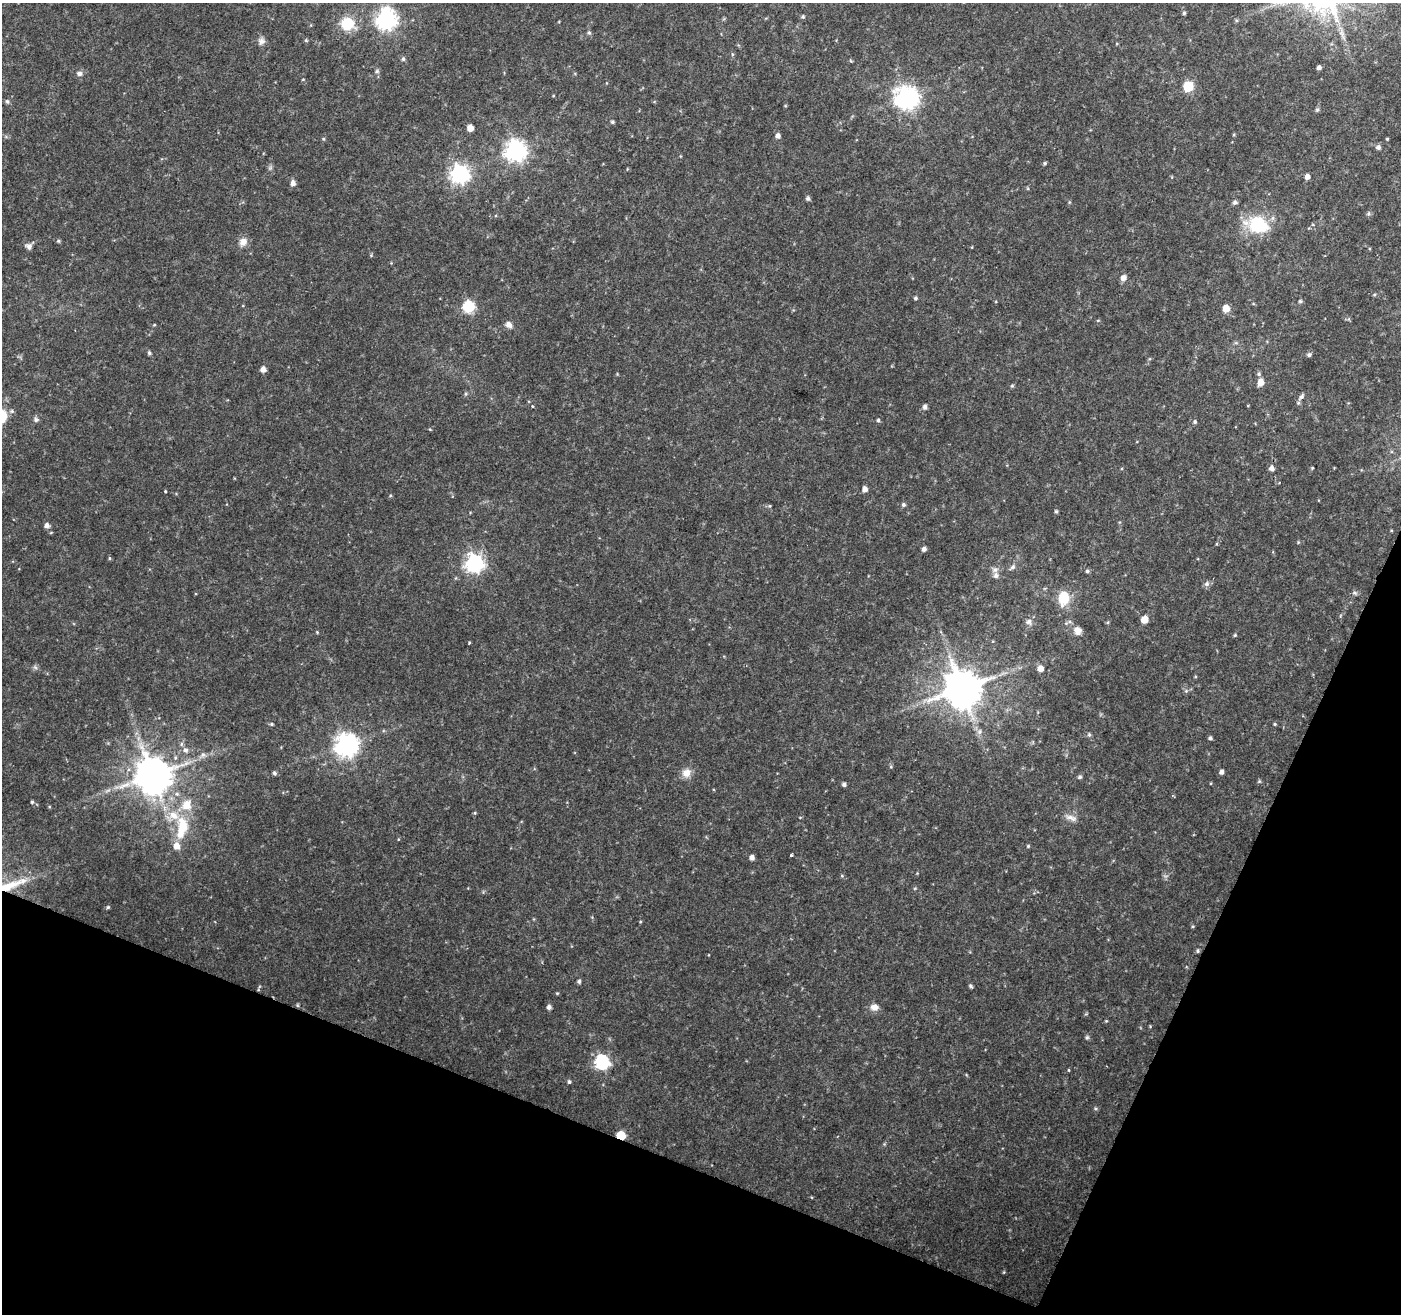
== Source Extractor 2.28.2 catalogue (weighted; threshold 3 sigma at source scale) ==
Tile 15 of 4 x 4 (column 3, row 4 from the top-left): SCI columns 2800-4198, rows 208-1519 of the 5604 x 5729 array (HDU 1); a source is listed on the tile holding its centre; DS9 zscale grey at full resolution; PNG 1403 x 1316 px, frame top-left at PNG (2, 3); no overlay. Shown black and unused: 20% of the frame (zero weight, under 2 of 3 exposures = <1% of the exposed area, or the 3 px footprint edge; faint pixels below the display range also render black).
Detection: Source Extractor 2.28.2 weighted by HDU 2 'WHT'; one run over the whole footprint, this tile lists its part. Background 0.04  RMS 0.0064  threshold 0.0289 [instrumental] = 3 sigma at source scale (4.5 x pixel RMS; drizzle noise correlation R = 1.50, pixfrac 1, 0.0396/0.0396 arcsec/px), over >= 5 px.
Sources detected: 124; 5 inside a brighter listed object's ellipse — not listed separately; the other 119 listed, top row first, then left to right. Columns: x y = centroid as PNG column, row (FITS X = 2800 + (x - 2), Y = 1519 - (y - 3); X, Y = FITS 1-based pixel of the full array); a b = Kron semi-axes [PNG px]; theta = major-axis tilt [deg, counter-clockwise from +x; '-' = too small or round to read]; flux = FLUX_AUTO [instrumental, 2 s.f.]
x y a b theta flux
1184 13 4 4 - 0.93
803 17 5 5 - 0.97
386 20 8 7 - 310
347 24 13 12 - 20
589 33 6 5 - 1.2
306 40 5 4 - 0.74
261 41 10 9 - 2.8
403 59 6 4 75 1.2
851 61 5 4 - 0.64
1319 67 4 4 - 2
377 71 5 5 - 1
79 73 7 6 - 2.2
1188 87 6 6 - 41
553 96 4 3 - 0.45
906 98 8 8 - 480
7 101 6 5 - 1.1
1317 110 6 4 1 0.91
612 122 5 4 - 1
470 128 5 5 - 5.4
778 136 6 5 - 2.4
323 139 5 4 - 0.68
1387 139 3 3 - 0.62
1378 147 6 5 - 1.8
515 150 8 8 - 370
1045 163 5 4 - 0.91
459 174 7 7 - 250
1307 176 5 5 - 3
293 183 6 5 - 2.8
808 198 5 5 - 1.4
1235 202 6 5 - 1.5
1368 214 7 5 83 1.1
1258 225 24 16 -16 35
58 241 5 4 - 0.88
243 242 11 10 - 4.5
29 246 9 8 - 2.5
1123 278 6 6 - 3.4
1374 295 5 3 - 0.67
915 298 4 4 - 1
1300 301 5 4 - 0.93
468 307 6 6 - 72
1226 308 5 5 - 9.2
509 324 7 6 - 3.8
154 325 5 3 - 0.53
149 353 5 5 - 1.2
1309 355 5 5 - 1.3
263 369 5 5 - 3.9
1259 374 6 5 - 1.3
1261 382 7 5 79 5.7
1012 386 6 4 1 0.74
1302 396 8 6 56 1.9
532 406 3 3 - 0.61
925 407 6 5 - 2
36 419 7 5 77 1.5
878 420 5 4 - 1
1195 422 5 5 - 1
1272 468 5 5 - 3.2
1312 468 4 3 - 0.53
865 489 5 5 - 3.2
165 491 3 2 - 0.51
903 505 5 5 - 1.3
770 506 5 3 - 0.66
1056 511 5 4 - 0.97
46 525 5 5 - 2.5
924 549 5 5 - 2.1
109 558 5 4 - 0.7
474 563 7 7 - 240
1012 567 9 5 37 1.8
995 570 9 7 0 2.5
1087 571 5 5 - 1.1
1207 584 8 7 - 2
1355 593 7 5 -12 1.3
1064 598 7 6 - 41
1144 620 6 5 - 8.1
1029 622 7 7 - 2.4
1078 631 10 9 - 4.2
317 632 4 4 - 0.55
1235 635 4 4 - 0.71
469 642 3 2 - 0.75
35 667 6 5 - 1.3
1040 668 6 5 - 4.9
962 688 10 10 - 2100
1186 691 5 5 - 0.92
272 724 5 4 - 0.81
1275 724 4 4 - 0.71
980 732 8 5 71 1.7
1089 735 5 5 - 1
1210 738 5 4 - 1.2
346 745 8 8 - 520
185 750 8 7 - 2.4
203 755 7 6 - 1.9
1221 772 5 4 - 2.3
274 773 5 4 - 1.3
686 773 12 11 - 5.3
153 775 10 10 - 1900
1080 777 5 5 - 1.3
844 784 5 4 - 1.4
32 802 5 5 - 0.91
475 813 5 4 - 0.71
1071 818 17 7 -17 3.9
183 826 26 16 -75 20
176 846 8 6 -81 5.8
1028 846 4 4 - 0.74
791 855 3 3 - 4.4
752 857 5 4 - 2.7
8 886 40 11 16 22
108 907 4 4 - 0.8
1197 951 5 4 - 1
579 981 4 4 - 1.4
971 986 5 4 - 1.1
557 993 4 3 - 0.58
549 1007 5 4 - 2.1
874 1007 10 9 - 4.2
1106 1021 4 4 - 0.54
1087 1037 5 5 - 0.99
602 1062 7 6 - 140
1069 1070 4 3 - 0.51
569 1082 5 4 - 1.2
1095 1109 5 5 - 0.94
621 1135 6 5 - 26
Overlapping masked pixels (flux is a lower limit): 2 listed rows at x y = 8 886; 621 1135
Isophote crosses this tile's border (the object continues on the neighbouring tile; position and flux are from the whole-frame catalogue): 1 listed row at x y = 8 886